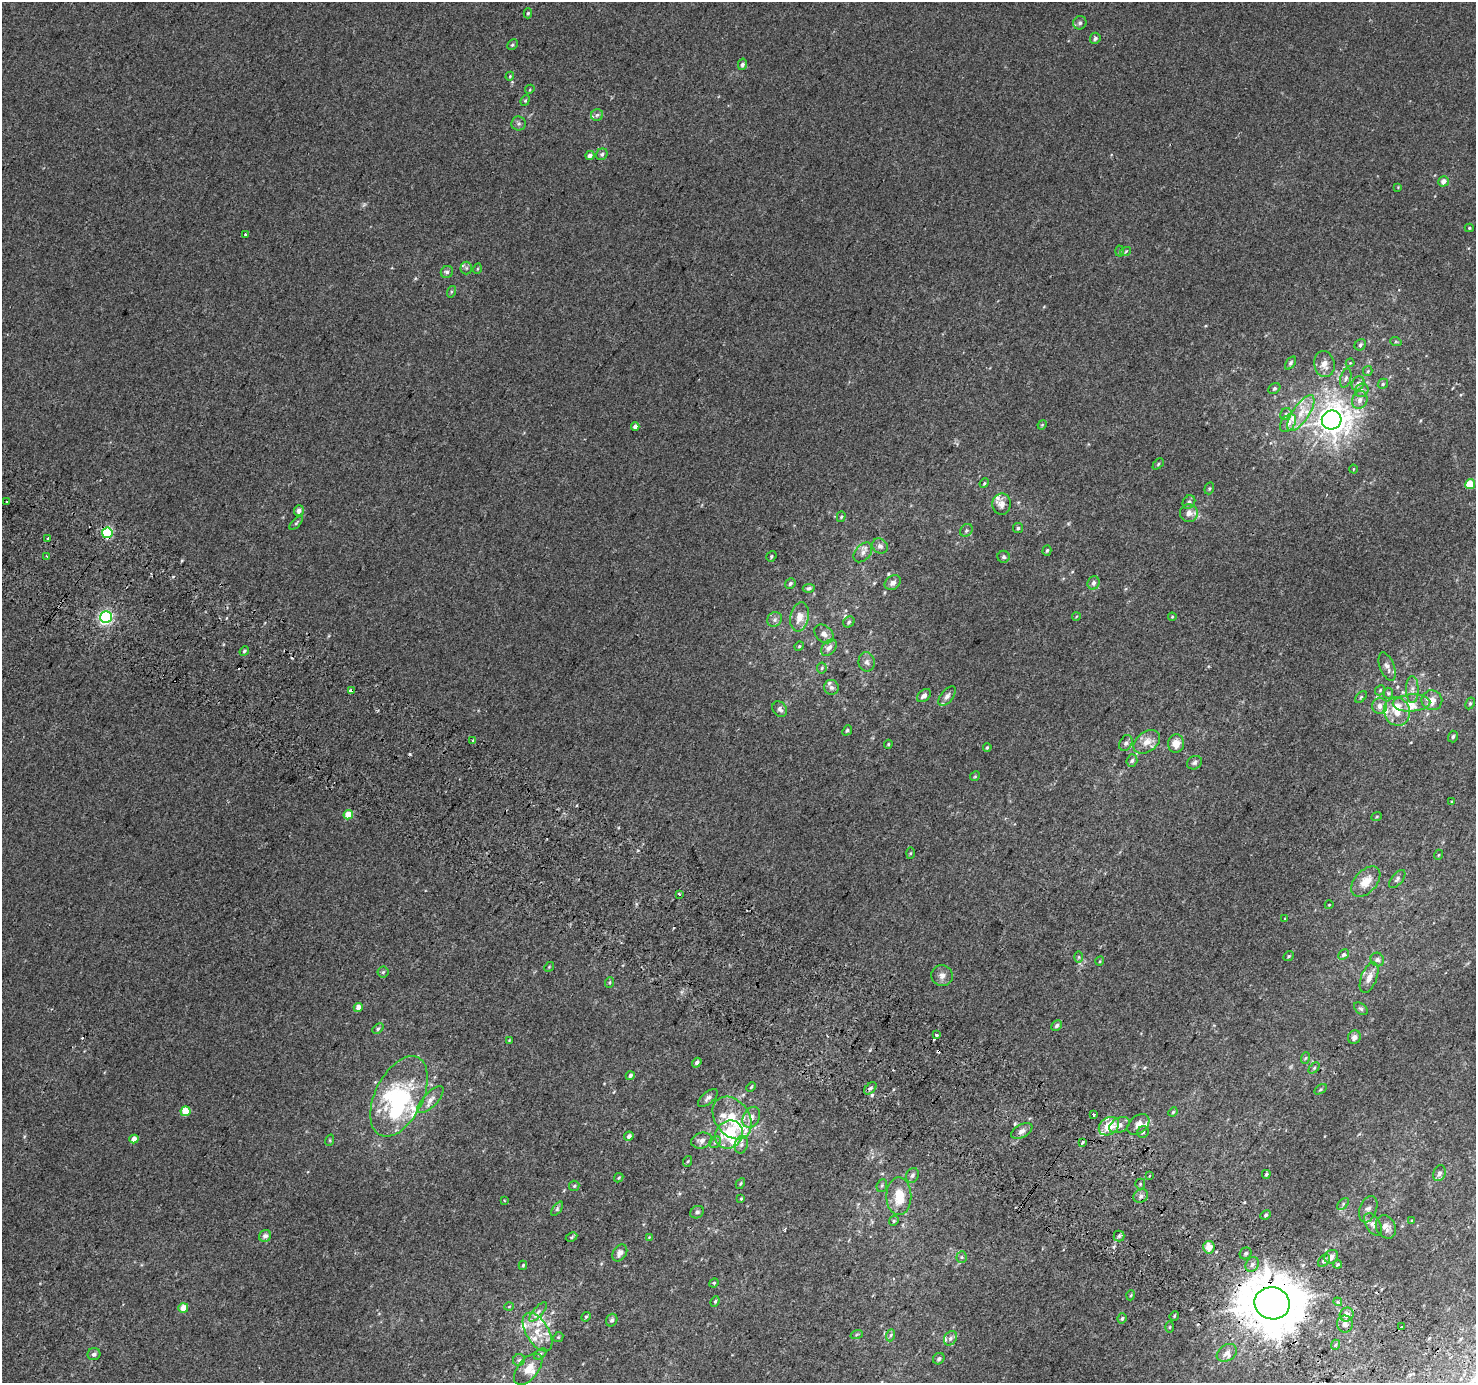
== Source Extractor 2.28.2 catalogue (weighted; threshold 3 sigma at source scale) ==
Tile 6 of 4 x 4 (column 2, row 2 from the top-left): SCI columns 1504-2977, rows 3052-4432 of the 5950 x 6035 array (HDU 1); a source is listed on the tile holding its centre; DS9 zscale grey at full resolution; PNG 1478 x 1385 px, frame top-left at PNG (2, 2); each listed source drawn as its Kron ellipse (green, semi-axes under 4 px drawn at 4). Shown black and unused: <1% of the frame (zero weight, under 2 of 3 exposures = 2% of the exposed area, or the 3 px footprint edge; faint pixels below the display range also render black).
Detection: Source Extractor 2.28.2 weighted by HDU 2 'WHT'; one run over the whole footprint, this tile lists its part. Background 0.00299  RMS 0.0073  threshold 0.0329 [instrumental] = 3 sigma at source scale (4.5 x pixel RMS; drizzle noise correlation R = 1.50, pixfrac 1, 0.0396/0.0396 arcsec/px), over >= 5 px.
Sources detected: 262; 1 too faint to see at this stretch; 3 inside a brighter object's white glare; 11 cosmic-ray / hot-pixel residue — neither listed nor drawn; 24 inside a brighter listed object's ellipse — not listed separately; the other 223 listed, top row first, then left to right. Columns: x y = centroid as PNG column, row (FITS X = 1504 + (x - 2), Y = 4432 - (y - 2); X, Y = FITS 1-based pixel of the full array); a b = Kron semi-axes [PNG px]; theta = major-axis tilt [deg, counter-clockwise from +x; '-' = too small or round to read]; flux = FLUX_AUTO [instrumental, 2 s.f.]
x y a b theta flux
528 13 5 4 - 0.98
1080 23 7 6 - 2.3
1095 38 6 5 - 1.9
512 45 5 5 - 1.1
742 64 5 4 - 2.2
510 76 4 3 - 0.63
530 89 5 3 - 0.7
525 100 5 4 - 0.92
597 115 6 6 - 1.6
519 123 7 7 - 2
602 154 6 5 - 1.7
590 155 5 4 - 2.9
1443 181 5 5 - 4.1
1398 187 4 3 - 0.55
1469 228 4 4 - 1
245 234 3 3 - 1.8
1120 251 5 3 - 0.71
1126 251 5 3 - 0.69
466 268 6 6 - 1.4
477 269 5 3 - 0.68
447 272 6 6 - 2.2
451 292 6 4 72 1
1396 342 6 3 -18 0.81
1360 345 6 5 - 1.4
1291 363 7 4 54 1.4
1350 363 4 4 - 0.7
1324 364 13 10 -79 6.4
1368 371 5 4 - 0.95
1346 378 10 5 75 2.2
1358 383 7 6 - 3.4
1383 384 5 4 - 1.1
1274 388 6 5 - 1.1
1362 390 7 6 - 2.3
1360 400 9 7 65 4
1301 413 21 8 56 12
1286 414 6 5 - 1.5
1332 420 10 9 - 880
1288 423 10 6 54 4.5
1042 425 5 4 - 0.74
635 427 4 4 - 3.2
1158 464 6 4 46 0.92
1353 469 4 3 - 0.54
984 483 5 4 - 0.89
1470 484 5 5 - 19
1209 488 6 4 70 1
7 501 3 2 - 1
1189 502 7 6 - 1.9
1002 504 10 9 - 5.3
299 510 5 5 - 3.3
1189 513 9 8 - 5
841 517 5 4 - 0.96
296 523 8 3 45 1.1
1018 528 5 5 - 1.1
966 530 7 5 48 1.5
107 533 5 5 - 63
48 538 3 3 - 2.4
880 546 8 7 - 2.6
1047 550 5 4 - 0.99
863 552 11 7 49 3.5
47 556 3 2 - 1.2
771 556 5 4 - 1.1
1004 557 6 6 - 1.6
893 583 9 6 36 3.2
1094 583 7 6 - 2.4
790 584 5 4 - 1.3
809 588 6 4 7 1.6
106 617 6 6 - 140
799 617 15 9 79 7.6
1076 617 4 3 - 0.55
1172 617 4 4 - 0.74
775 619 8 7 - 2.4
849 622 6 5 - 1.5
824 634 11 8 -43 3.5
799 646 5 4 - 0.96
829 648 9 6 49 3.6
244 651 5 4 - 1.1
867 662 9 8 - 2.8
1387 667 15 7 -69 3.9
822 668 5 5 - 1.2
831 687 7 7 - 2.1
1412 689 13 6 -89 3.7
1380 690 5 4 - 0.97
351 691 4 3 - 5
1388 693 5 5 - 1.2
924 696 8 5 41 2.8
947 696 11 6 51 3.2
1361 697 7 4 45 1.1
1432 700 10 10 - 7.8
1412 703 19 8 3 8
1470 703 6 4 63 1
1380 706 8 7 - 3.9
780 709 8 6 -53 2.5
1397 711 14 13 - 11
847 730 6 4 49 1.2
1453 737 6 5 - 1.6
473 741 4 3 - 1.4
1147 742 15 10 36 7.7
1126 743 8 6 62 2.2
888 744 4 4 - 0.72
1176 744 9 8 - 7.1
987 747 4 3 - 0.83
1132 761 6 5 - 1.6
1194 763 8 6 28 1.9
975 776 5 4 - 0.83
1452 802 3 3 - 0.6
348 815 5 4 - 12
1377 816 5 3 - 0.67
910 853 6 4 88 0.79
1438 855 5 3 - 0.6
1397 879 11 5 50 2.2
1366 882 18 11 48 11
680 894 3 3 - 2
1329 905 4 3 - 0.54
1285 919 3 3 - 0.57
1343 955 6 4 43 1.6
1289 956 5 4 - 0.92
1079 957 6 4 90 0.9
1377 960 7 6 - 2.3
1100 961 5 3 - 0.63
549 967 5 4 - 0.82
383 972 5 5 - 1.1
942 976 11 10 - 3.9
1369 978 16 8 69 6
610 982 5 3 - 0.82
358 1008 4 4 - 4.8
1361 1009 8 5 -39 1.4
1057 1025 6 4 45 1.8
378 1029 6 4 41 1.2
936 1035 3 3 - 4.1
1354 1037 7 6 - 2.8
509 1040 4 4 - 0.6
1305 1058 6 3 69 0.92
697 1063 5 4 - 2.2
1314 1068 6 4 45 1.1
630 1076 4 3 - 1.8
751 1087 5 3 - 0.72
870 1088 7 4 44 2
1321 1089 7 4 31 0.99
399 1096 43 24 64 57
708 1098 12 6 41 2.7
430 1100 17 7 46 5.3
185 1111 5 5 - 19
1173 1112 5 4 - 0.83
1093 1114 3 3 - 22
751 1117 11 8 62 4.9
732 1118 23 17 -53 26
1138 1124 12 8 41 5.9
1119 1125 11 7 29 4.1
1109 1126 11 8 35 13
1022 1131 11 6 28 3.4
1143 1132 6 5 - 1.3
729 1134 15 13 51 29
629 1136 5 4 - 2.4
134 1139 4 4 - 4.6
330 1140 6 3 72 0.82
702 1140 11 7 13 4.5
715 1142 6 5 - 1.6
1082 1142 3 3 - 6.9
741 1145 9 6 76 2.9
688 1161 5 3 - 0.66
1439 1173 8 6 67 2.2
1266 1174 4 3 - 1.2
912 1175 8 6 61 2.1
1149 1176 3 3 - 1.8
619 1178 5 3 - 0.64
740 1184 6 3 59 0.86
1140 1184 5 5 - 0.98
574 1186 5 5 - 1
882 1186 6 5 - 1.3
899 1196 19 12 90 16
1141 1196 7 6 - 2.4
741 1199 4 3 - 0.78
504 1201 4 3 - 0.8
1343 1204 7 4 47 1.3
557 1209 8 4 54 1.3
1368 1209 14 8 71 3.7
697 1212 7 6 - 2.1
1266 1215 5 4 - 1.1
894 1221 5 4 - 1.1
1412 1221 4 3 - 0.66
1373 1224 12 7 -58 3.6
1386 1227 12 9 -62 4.5
265 1236 6 5 - 3.3
1119 1236 5 5 - 1.3
571 1237 6 4 28 0.96
649 1237 4 4 - 0.55
1209 1247 6 6 - 7.3
620 1253 9 6 55 3.3
1246 1253 6 5 - 1.4
962 1257 5 5 - 1.2
1331 1257 7 6 - 2.5
1324 1261 7 5 50 1.5
1252 1264 8 6 57 2.9
1338 1264 4 3 - 0.91
523 1265 5 3 - 0.98
714 1283 5 4 - 0.77
1131 1295 5 3 - 0.67
715 1301 5 4 - 1.1
1338 1302 4 3 - 2.9
1272 1303 18 16 -12 3200
509 1307 5 3 - 0.6
183 1308 5 4 - 11
538 1312 12 4 50 3
1347 1315 7 6 - 5.5
1174 1316 5 4 - 0.74
586 1317 5 4 - 0.97
1122 1318 5 4 - 1.2
612 1320 6 5 - 1.8
1345 1324 8 8 - 3.5
1401 1326 3 3 - 2.5
1170 1327 5 3 - 0.75
537 1332 21 11 -59 14
857 1334 6 4 19 0.87
891 1335 6 4 70 1.1
558 1337 5 4 - 0.87
950 1338 7 6 - 2.3
1335 1345 5 3 - 0.99
1227 1353 11 8 32 3.5
94 1354 6 6 - 2.3
540 1354 7 4 38 1.3
939 1359 6 5 - 1.7
519 1360 6 6 - 1.5
528 1369 18 10 50 10
Overlapping masked pixels (flux is a lower limit): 3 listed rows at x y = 107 533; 351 691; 1272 1303